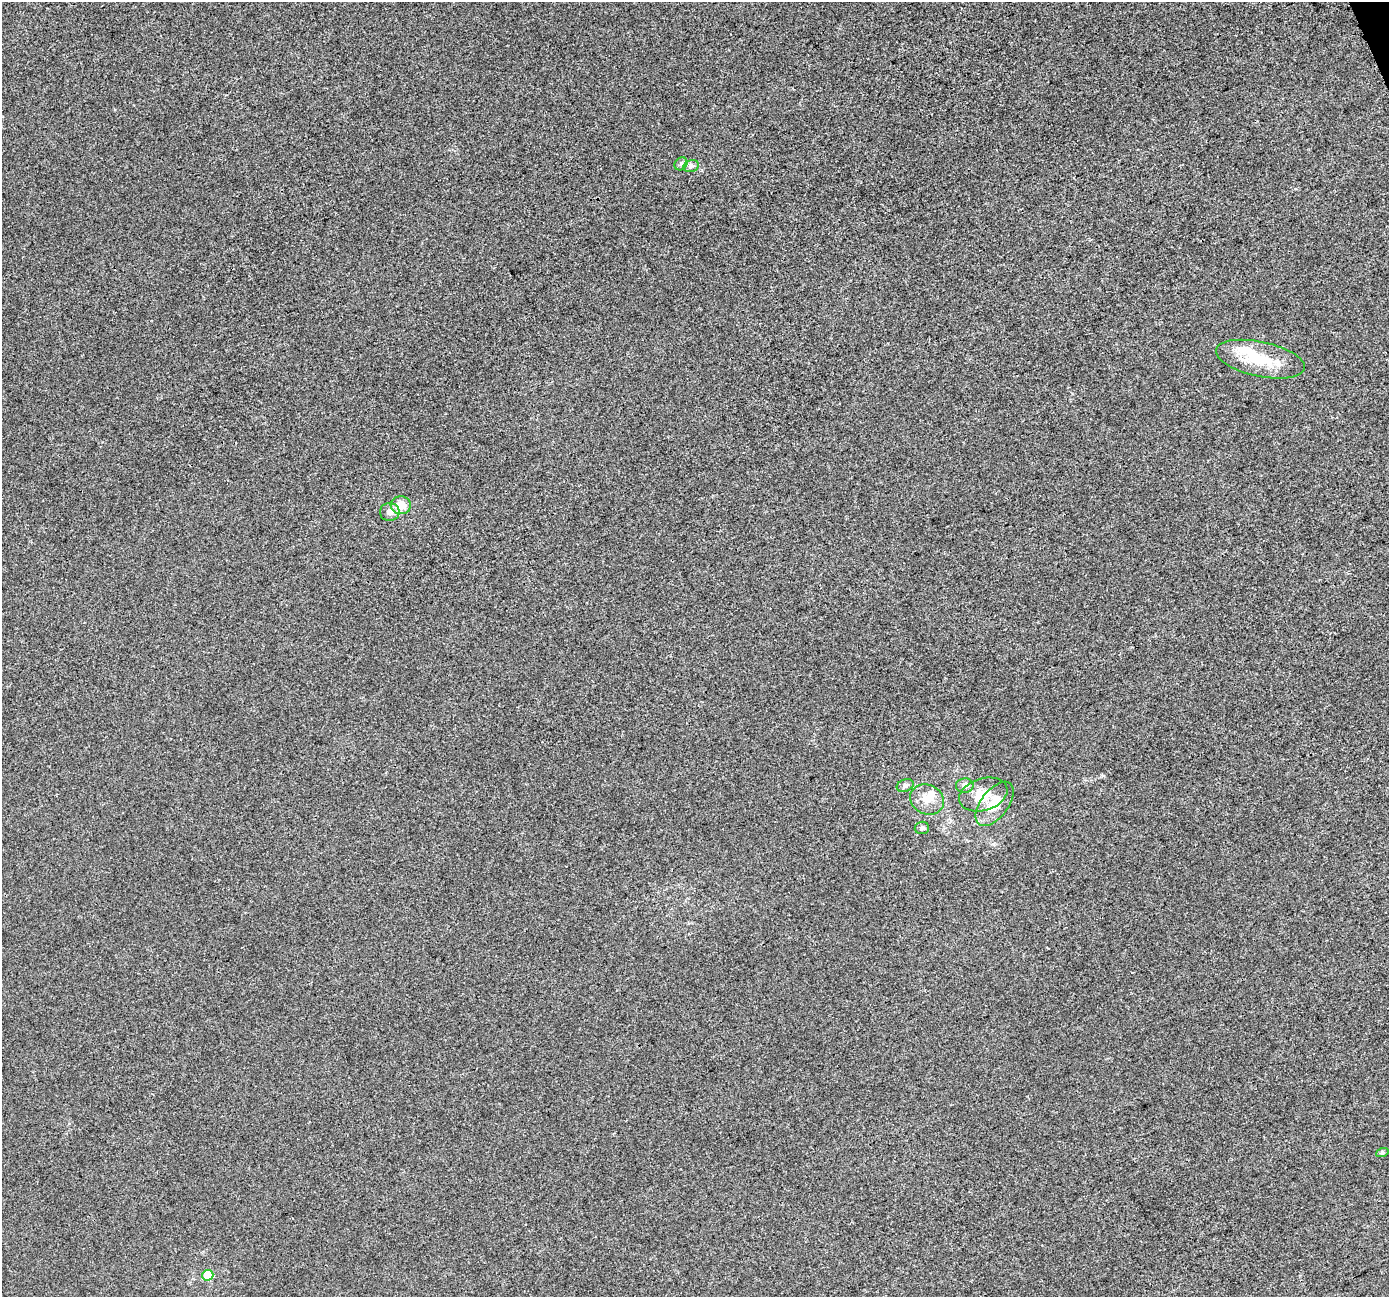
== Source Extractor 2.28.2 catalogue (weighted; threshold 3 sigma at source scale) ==
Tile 10 of 4 x 4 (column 2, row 3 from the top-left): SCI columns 1410-2796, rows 1455-2749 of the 5589 x 5441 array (HDU 1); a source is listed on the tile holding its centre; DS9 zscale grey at full resolution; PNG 1391 x 1299 px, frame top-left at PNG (2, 2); each listed source drawn as its Kron ellipse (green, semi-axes under 4 px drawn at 4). Shown black and unused: <1% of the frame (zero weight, under 3 of 4 exposures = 2% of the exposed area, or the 3 px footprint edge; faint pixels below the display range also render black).
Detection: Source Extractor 2.28.2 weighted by HDU 2 'WHT'; one run over the whole footprint, this tile lists its part. Background 4.06e-04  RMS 0.0029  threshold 0.0129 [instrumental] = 3 sigma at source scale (4.5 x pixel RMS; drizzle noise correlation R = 1.50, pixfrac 1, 0.0396/0.0396 arcsec/px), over >= 5 px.
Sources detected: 15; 2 inside a brighter object's white glare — neither listed nor drawn; the other 13 listed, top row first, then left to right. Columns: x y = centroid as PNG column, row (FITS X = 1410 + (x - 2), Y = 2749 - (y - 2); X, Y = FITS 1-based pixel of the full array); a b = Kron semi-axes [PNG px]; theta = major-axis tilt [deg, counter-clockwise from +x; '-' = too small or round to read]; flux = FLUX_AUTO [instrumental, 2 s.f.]
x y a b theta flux
681 164 7 6 - 0.69
691 166 8 6 13 0.87
1260 359 45 17 -12 11
401 505 10 9 - 4.3
390 512 10 9 - 2
905 785 8 6 21 0.92
965 786 9 7 2 1.2
983 794 25 16 17 6.2
927 799 17 14 -26 4.3
995 804 26 13 53 6.5
922 828 7 6 - 1.1
1382 1153 6 4 19 0.39
208 1275 5 5 - 6.7
Unlisted compact peaks at least as high as the median listed source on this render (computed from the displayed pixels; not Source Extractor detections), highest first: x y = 1103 776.